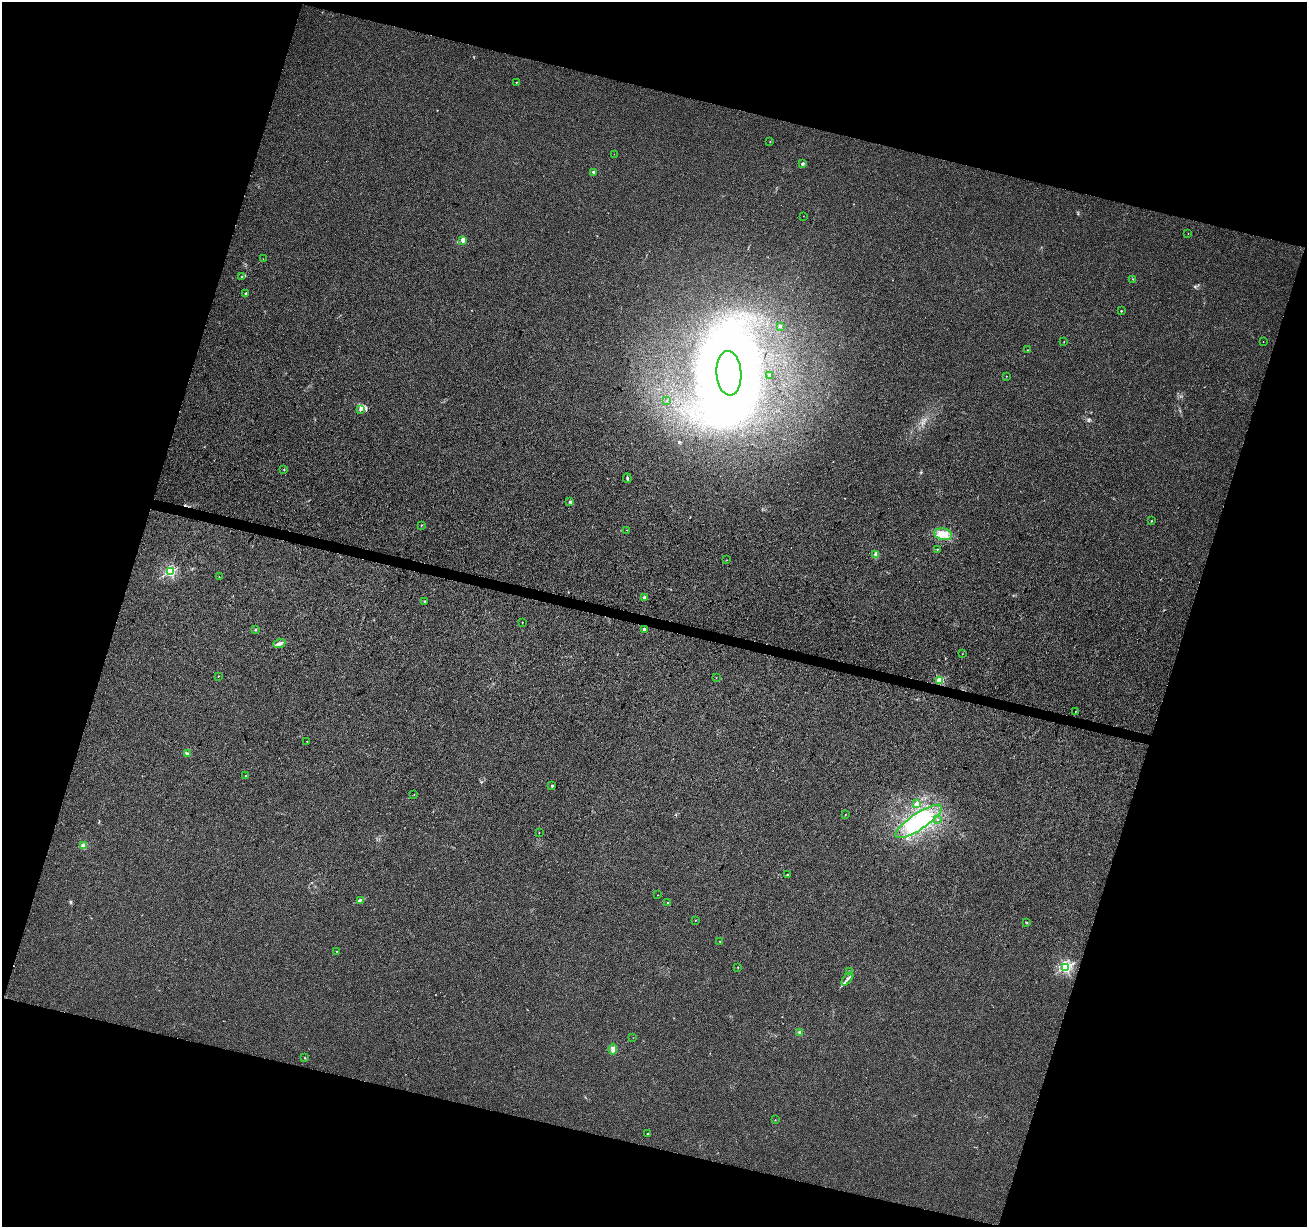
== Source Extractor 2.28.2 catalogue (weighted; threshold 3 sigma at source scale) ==
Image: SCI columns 9-5226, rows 283-5180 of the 5226 x 5399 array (HDU 1 of 3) = the unmasked area's bounding box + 8 px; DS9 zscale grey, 4 x 4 block average (1 PNG px = mean of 4 x 4 image px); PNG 1309 x 1229 px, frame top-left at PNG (2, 2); each listed source drawn as its Kron ellipse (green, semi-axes under 4 px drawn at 4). Shown black and unused: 35% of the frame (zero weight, under 3 of 4 exposures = <1% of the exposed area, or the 3 px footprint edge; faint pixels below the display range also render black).
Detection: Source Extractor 2.28.2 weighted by HDU 2 'WHT'. Background 0.00786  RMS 0.0036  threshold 0.0164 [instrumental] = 3 sigma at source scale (4.5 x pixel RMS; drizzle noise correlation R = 1.50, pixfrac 1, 0.0396/0.0396 arcsec/px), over >= 5 px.
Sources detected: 83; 4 inside a brighter object's white glare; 3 cosmic-ray / hot-pixel residue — neither listed nor drawn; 1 coinciding with a brighter row at this scale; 1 inside a brighter listed object's ellipse — not listed separately; the other 74 listed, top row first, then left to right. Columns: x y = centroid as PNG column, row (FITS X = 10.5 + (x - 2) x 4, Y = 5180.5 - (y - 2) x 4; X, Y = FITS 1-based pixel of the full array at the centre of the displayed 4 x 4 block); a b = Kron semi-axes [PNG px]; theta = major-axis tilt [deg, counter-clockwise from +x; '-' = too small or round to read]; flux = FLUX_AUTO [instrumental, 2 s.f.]
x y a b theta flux
516 82 2 2 - 1.3
770 141 2 2 - 0.6
614 154 2 2 - 0.49
803 164 3 2 - 3.8
594 172 2 2 - 17
803 216 2 2 - 0.54
1188 234 2 2 - 0.44
463 240 2 2 - 51
263 259 2 2 - 0.61
242 277 3 2 - 2.2
1133 279 2 2 - 0.96
246 293 2 2 - 5.1
1121 311 2 2 - 4.1
780 326 3 2 - 2.2
1064 342 2 2 - 0.68
1263 342 2 2 - 0.48
1027 350 2 2 - 1.3
729 373 22 12 -86 2000
770 375 2 2 - 4.8
1006 376 2 2 - 0.48
666 401 2 2 - 0.36
360 409 4 3 - 3.9
284 470 2 2 - 1.4
627 478 5 2 - 3.3
570 502 2 2 - 1.3
1151 521 2 2 - 1.8
421 526 2 2 - 1.6
627 530 2 2 - 4.2
943 534 9 6 -12 20
937 549 2 2 - 0.8
876 554 2 2 - 37
726 560 2 2 - 0.56
170 572 2 2 - 270
219 577 2 2 - 0.98
644 597 2 2 - 17
425 601 2 2 - 2
522 622 2 2 - 0.79
255 629 2 2 - 0.97
644 629 2 2 - 31
279 643 6 3 20 8.7
962 654 2 2 - 5.2
218 676 2 2 - 1
716 678 2 2 - 0.45
940 680 2 2 - 130
1075 712 2 2 - 0.93
307 741 2 2 - 1
187 754 3 2 - 4.9
245 776 2 2 - 1.1
552 786 2 2 - 7.8
414 794 2 2 - 0.71
917 804 3 2 - 7.2
845 815 2 2 - 0.64
938 820 2 2 - 1.3
919 821 27 8 34 89
539 833 2 2 - 0.52
84 846 2 2 - 64
787 875 2 2 - 1.2
658 895 2 2 - 0.77
360 900 4 2 - 3
667 902 2 2 - 0.81
695 920 2 2 - 0.62
1026 922 2 2 - 1.7
720 941 2 2 - 0.79
337 952 2 2 - 1.5
738 967 2 2 - 0.58
1065 968 2 2 - 340
850 971 3 2 - 2.2
847 979 7 2 50 5
800 1032 3 3 - 3.3
633 1038 2 2 - 0.64
613 1049 5 3 - 8.5
305 1058 2 2 - 0.82
775 1120 2 2 - 0.71
648 1134 2 2 - 2.6
Diffuse or blended objects may show on this block-average render without a row.